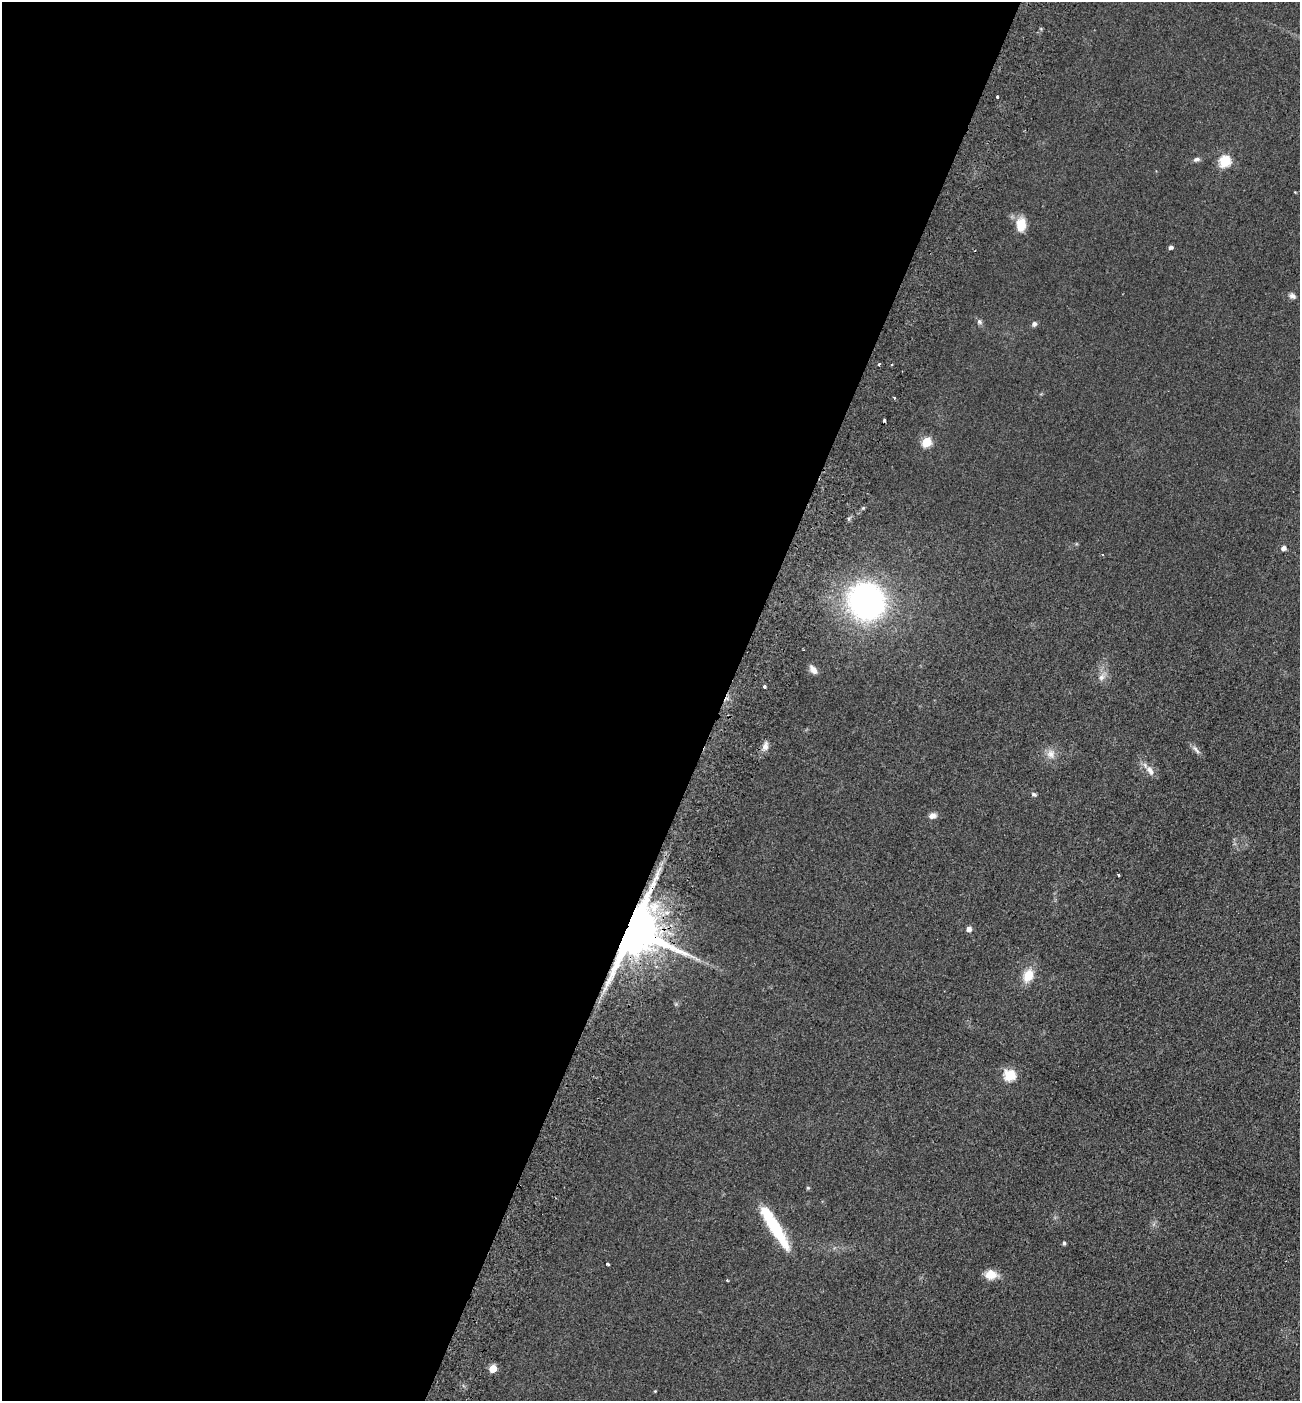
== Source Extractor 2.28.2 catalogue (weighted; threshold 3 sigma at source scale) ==
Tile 5 of 4 x 4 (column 1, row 2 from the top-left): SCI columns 197-1494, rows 2826-4224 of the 5718 x 5651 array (HDU 1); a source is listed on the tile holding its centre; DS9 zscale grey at full resolution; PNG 1302 x 1403 px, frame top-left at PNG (2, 2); no overlay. Shown black and unused: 56% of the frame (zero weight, under 2 of 3 exposures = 3% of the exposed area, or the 3 px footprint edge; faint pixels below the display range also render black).
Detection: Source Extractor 2.28.2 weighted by HDU 2 'WHT'; one run over the whole footprint, this tile lists its part. Background 0.0766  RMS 0.0099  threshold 0.0447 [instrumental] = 3 sigma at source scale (4.5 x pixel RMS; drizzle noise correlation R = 1.50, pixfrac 1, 0.05/0.05 arcsec/px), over >= 5 px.
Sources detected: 37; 2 cosmic-ray / hot-pixel residue — not listed; the other 35 listed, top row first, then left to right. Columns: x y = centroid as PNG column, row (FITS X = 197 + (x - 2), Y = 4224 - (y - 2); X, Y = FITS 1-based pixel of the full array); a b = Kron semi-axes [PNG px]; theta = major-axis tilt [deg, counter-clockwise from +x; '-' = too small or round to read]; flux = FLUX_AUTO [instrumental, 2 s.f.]
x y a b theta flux
997 97 3 2 - 1.1
1197 159 9 5 10 2.6
1225 161 6 5 - 77
1021 225 17 12 89 14
1171 247 4 4 - 2.8
1292 296 8 6 -29 2.9
979 322 8 5 -43 2.4
1034 324 6 5 - 2.5
894 398 3 3 - 1.7
927 442 5 5 - 49
1283 548 5 5 - 3.8
1103 555 3 3 - 1.8
866 602 30 28 -56 260
813 670 11 6 -50 5.8
1101 677 8 7 - 3.8
765 687 3 3 - 3
765 746 11 8 82 4.8
1196 750 15 5 -50 3.6
1051 754 11 10 - 6.9
1150 770 15 7 -59 6.2
1034 794 6 4 -29 1.5
932 816 8 7 - 4.9
1119 875 3 2 - 1.1
667 913 7 6 - 4.6
633 929 13 12 - 6500
969 929 5 4 - 5.3
1028 975 13 10 65 16
1010 1075 6 6 - 75
808 1188 5 4 - 1.1
774 1226 50 9 -59 58
1064 1243 5 3 - 1.7
607 1264 3 3 - 3.5
991 1275 15 11 5 10
493 1368 5 5 - 19
655 1391 3 3 - 0.74
Overlapping masked pixels (flux is a lower limit): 1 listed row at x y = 633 929